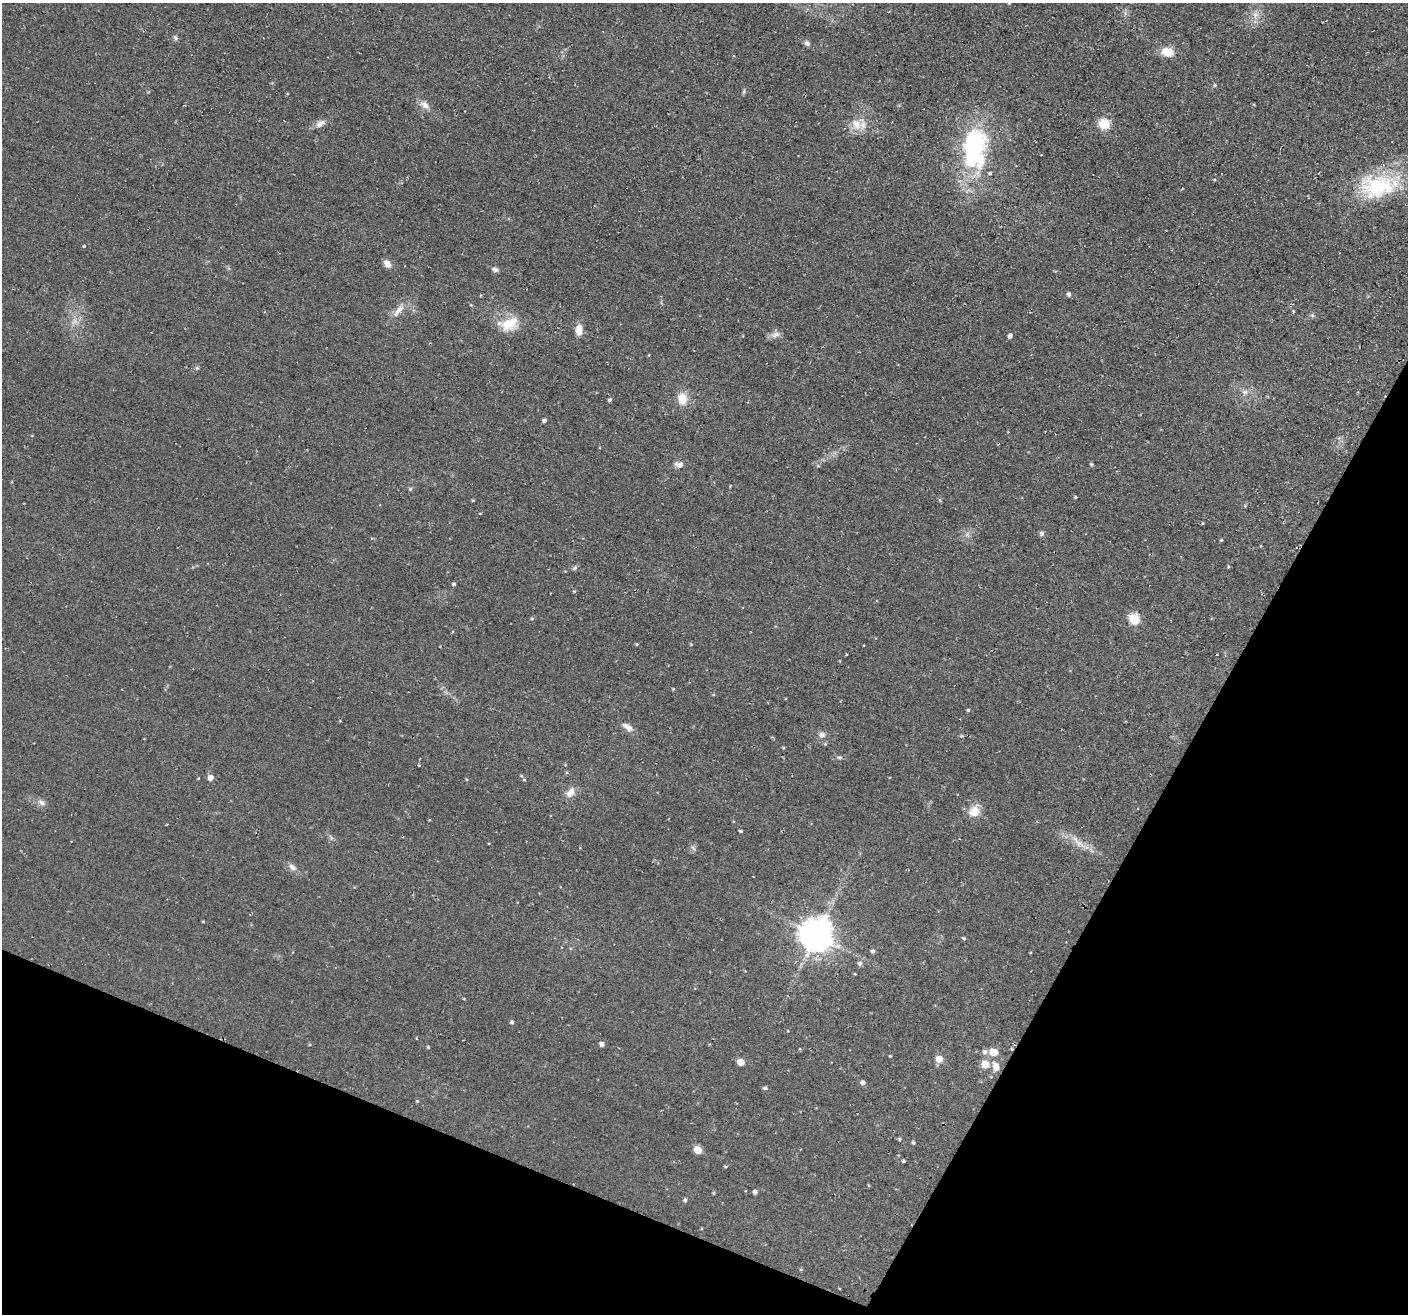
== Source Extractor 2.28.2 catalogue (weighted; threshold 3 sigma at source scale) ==
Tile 15 of 4 x 4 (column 3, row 4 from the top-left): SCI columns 2861-4266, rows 323-1634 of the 5705 x 5727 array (HDU 1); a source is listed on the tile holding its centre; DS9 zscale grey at full resolution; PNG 1410 x 1316 px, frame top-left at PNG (2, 3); no overlay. Shown black and unused: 23% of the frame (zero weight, under 2 of 3 exposures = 3% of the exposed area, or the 3 px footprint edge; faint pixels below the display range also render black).
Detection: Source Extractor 2.28.2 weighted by HDU 2 'WHT'; one run over the whole footprint, this tile lists its part. Background 0.0808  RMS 0.014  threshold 0.0651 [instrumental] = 3 sigma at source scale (4.5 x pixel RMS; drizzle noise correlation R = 1.50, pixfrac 1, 0.05/0.05 arcsec/px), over >= 5 px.
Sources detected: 93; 1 too faint to see at this stretch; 1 cosmic-ray / hot-pixel residue — not listed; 3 inside a brighter listed object's ellipse — not listed separately; the other 88 listed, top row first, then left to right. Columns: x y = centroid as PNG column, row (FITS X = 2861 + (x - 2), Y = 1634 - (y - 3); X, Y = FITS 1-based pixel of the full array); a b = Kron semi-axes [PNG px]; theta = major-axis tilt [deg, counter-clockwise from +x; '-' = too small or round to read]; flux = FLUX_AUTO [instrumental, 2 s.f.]
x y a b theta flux
1255 15 12 8 88 9.6
175 38 8 5 -70 2.8
807 43 8 6 -48 3.9
1167 52 14 10 -15 20
1215 85 5 4 - 1.7
744 91 6 4 72 2
425 105 12 8 -42 8.8
320 123 15 8 30 7.9
856 124 18 14 -56 20
1104 124 6 5 - 89
973 154 42 33 -65 130
1214 180 4 3 - 1.4
1378 186 50 29 4 120
84 246 3 3 - 1
387 264 11 7 -43 7.6
495 269 8 6 -27 4.4
1069 294 5 4 - 4.3
398 311 21 7 51 13
1293 311 5 3 - 1.2
1312 315 6 4 -19 2
509 324 23 15 30 32
579 330 10 7 -89 15
775 335 14 7 25 7
1010 336 5 4 - 4.5
197 368 5 5 - 1.8
1245 392 8 6 2 4.8
682 399 13 10 -82 21
609 400 4 4 - 2.4
544 420 5 5 - 2.7
1091 464 5 4 - 2.1
679 465 11 7 -6 6.6
410 489 5 5 - 1.9
1075 497 4 3 - 1.5
473 500 5 3 - 1.2
1284 522 4 3 - 1.3
1042 533 6 6 - 3.9
1221 540 5 3 - 1.3
1228 567 4 3 - 1.5
575 568 8 5 40 2.7
454 584 5 4 - 2.3
574 591 5 3 - 1.3
532 618 5 4 - 1.7
1134 619 6 5 - 84
636 644 4 3 - 1.3
673 689 4 3 - 1.3
968 710 4 4 - 1.5
340 721 4 3 - 0.93
628 727 15 7 -35 9.5
822 735 9 8 - 6.1
783 747 5 3 - 1.3
839 757 6 5 - 2.3
211 778 5 5 - 9.8
524 780 5 3 - 1.3
570 792 15 9 55 11
41 802 11 7 -33 5.6
974 809 17 12 24 14
741 831 3 3 - 2
1079 843 15 8 -29 13
693 848 8 4 -38 2.6
292 867 12 7 -37 6.7
203 922 4 3 - 1.2
816 935 10 10 - 2700
964 938 5 3 - 1.8
873 951 5 4 - 3.2
860 964 6 5 - 3.8
855 974 4 3 - 0.96
512 1022 4 4 - 2.4
602 1044 5 5 - 5
428 1047 4 4 - 1.5
985 1052 7 6 - 4.5
994 1052 6 5 - 34
890 1056 3 3 - 1.1
939 1059 6 6 - 17
741 1062 5 5 - 21
985 1064 6 6 - 24
996 1067 8 6 -65 13
863 1083 5 5 - 4.8
765 1088 6 4 1 2.4
417 1101 5 4 - 1.5
899 1139 4 4 - 1.7
913 1143 5 4 - 1.9
698 1150 5 5 - 30
903 1161 4 3 - 1.8
725 1167 4 4 - 1.4
755 1192 5 4 - 4.2
714 1193 4 4 - 1.5
685 1200 4 4 - 2.4
801 1269 5 3 - 1.1
Overlapping masked pixels (flux is a lower limit): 1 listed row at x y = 1284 522